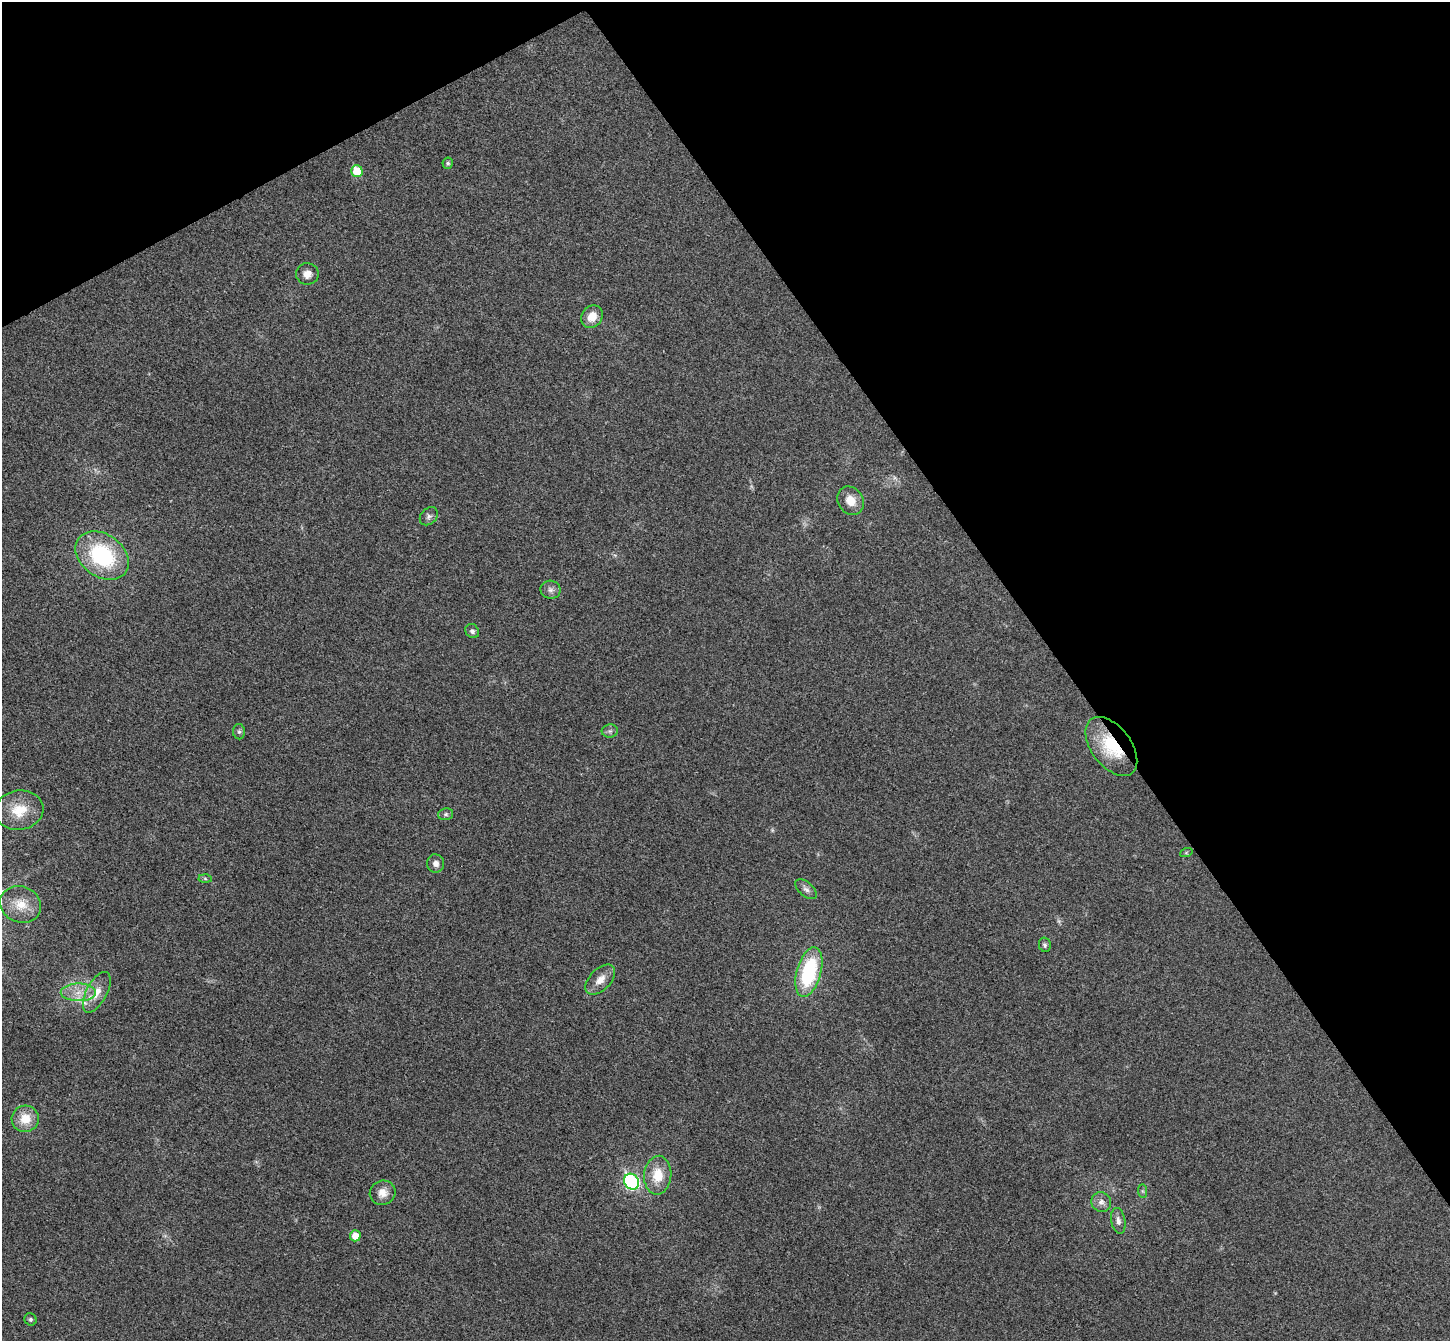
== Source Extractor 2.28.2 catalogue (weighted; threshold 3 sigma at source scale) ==
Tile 3 of 4 x 4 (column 3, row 1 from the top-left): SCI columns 2946-4393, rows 4207-5545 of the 5894 x 5870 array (HDU 1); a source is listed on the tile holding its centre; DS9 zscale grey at full resolution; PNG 1452 x 1343 px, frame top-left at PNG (2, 2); each listed source drawn as its Kron ellipse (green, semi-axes under 4 px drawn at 4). Shown black and unused: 32% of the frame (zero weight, under 3 of 4 exposures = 6% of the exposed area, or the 3 px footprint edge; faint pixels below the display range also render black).
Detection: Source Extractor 2.28.2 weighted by HDU 2 'WHT'; one run over the whole footprint, this tile lists its part. Background 0.0249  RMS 0.0047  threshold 0.0209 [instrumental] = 3 sigma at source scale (4.5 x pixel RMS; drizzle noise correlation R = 1.50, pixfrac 1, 0.05/0.05 arcsec/px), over >= 5 px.
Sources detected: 37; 3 too faint to see at this stretch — neither listed nor drawn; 1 inside a brighter listed object's ellipse — not listed separately; the other 33 listed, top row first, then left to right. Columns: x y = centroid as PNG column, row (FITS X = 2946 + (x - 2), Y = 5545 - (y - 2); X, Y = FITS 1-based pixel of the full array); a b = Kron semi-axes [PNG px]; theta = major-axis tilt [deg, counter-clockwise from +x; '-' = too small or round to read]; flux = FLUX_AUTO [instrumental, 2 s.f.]
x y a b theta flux
448 163 5 5 - 0.93
357 171 6 5 - 11
307 274 11 10 - 3.6
592 317 12 10 50 6.2
851 501 15 12 -55 6.2
429 516 10 7 45 1.7
102 556 29 21 -35 44
551 590 10 9 - 2
472 631 7 6 - 1.5
610 731 8 6 1 1.4
239 732 8 6 -89 0.99
1111 746 34 19 -53 24
19 810 24 19 9 13
446 814 7 6 - 1.1
1186 853 6 4 19 0.57
436 863 9 8 - 2.5
205 878 6 4 -3 0.74
806 889 13 7 -41 2.1
21 904 21 18 -24 9.1
1045 945 7 6 - 1
809 972 25 12 75 41
600 980 18 10 46 5.1
78 992 17 9 0 6.7
97 992 22 10 62 6.8
25 1119 13 13 - 8.8
658 1175 19 13 85 11
632 1182 8 7 - 76
1143 1191 7 4 -89 0.77
383 1193 13 12 - 4.5
1101 1202 10 9 - 2.7
1118 1221 13 7 -79 2.3
355 1236 5 5 - 5.2
30 1319 6 6 - 1
Overlapping masked pixels (flux is a lower limit): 1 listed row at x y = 1111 746